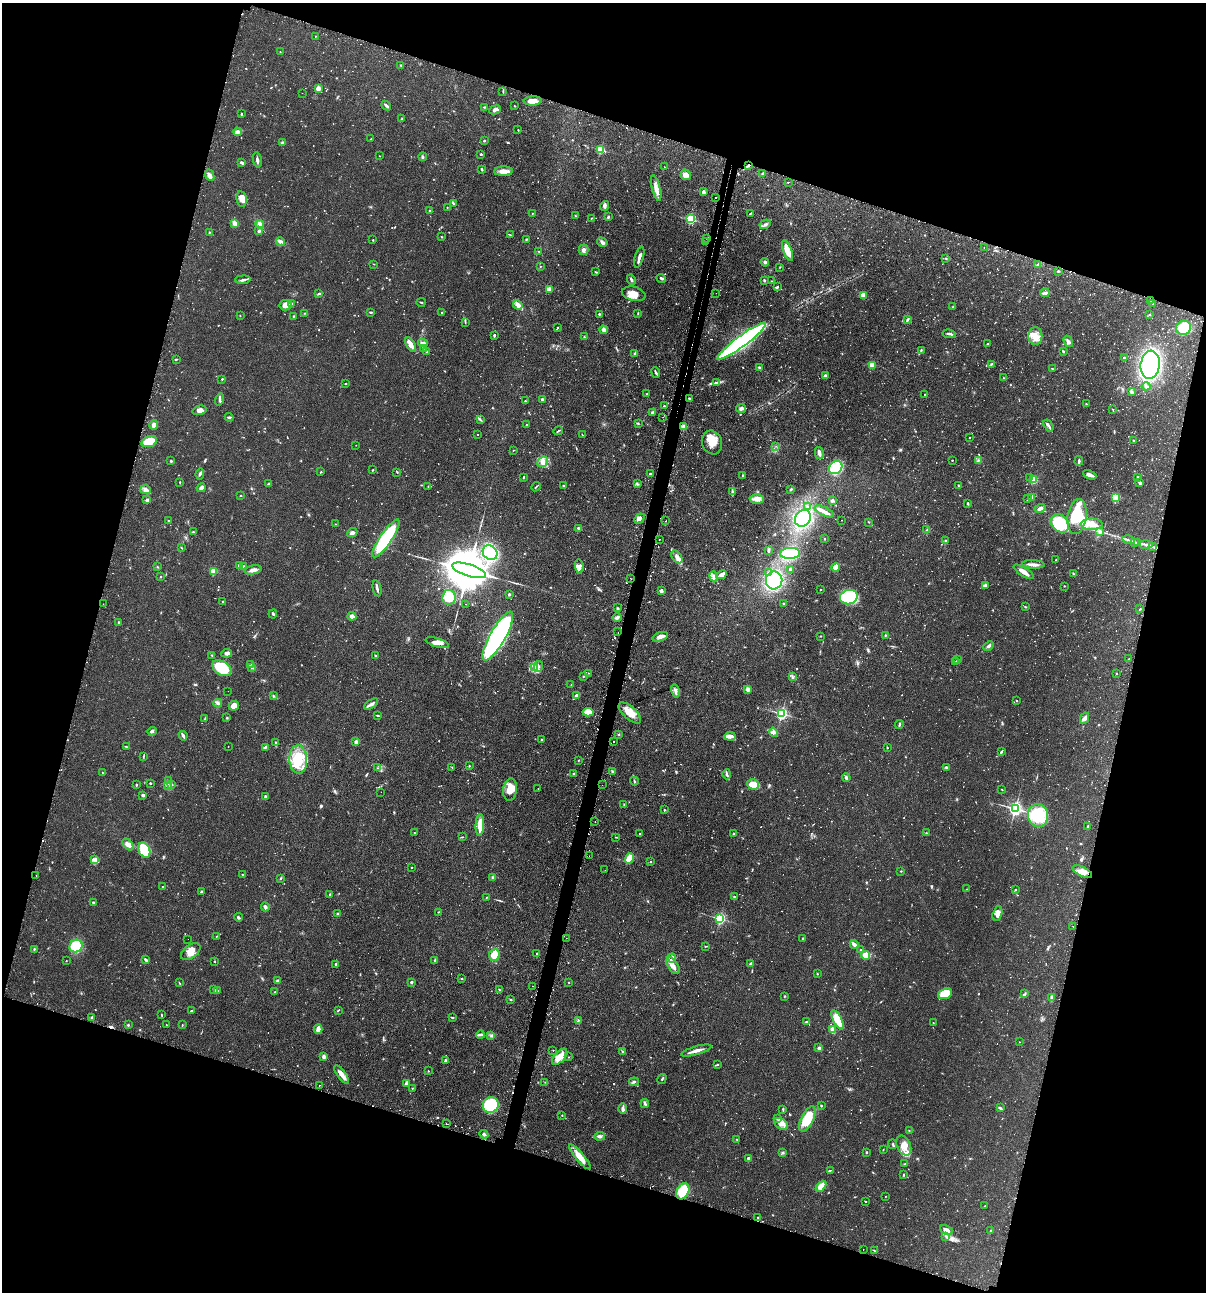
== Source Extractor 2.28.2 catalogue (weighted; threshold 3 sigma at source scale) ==
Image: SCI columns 154-4969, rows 35-5192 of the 5247 x 5227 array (HDU 1 of 3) = the unmasked area's bounding box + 8 px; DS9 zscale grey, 4 x 4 block average (1 PNG px = mean of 4 x 4 image px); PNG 1208 x 1294 px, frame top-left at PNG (2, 3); each listed source drawn as its Kron ellipse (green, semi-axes under 4 px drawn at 4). Shown black and unused: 34% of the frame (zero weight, under 2 of 3 exposures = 4% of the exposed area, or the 3 px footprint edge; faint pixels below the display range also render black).
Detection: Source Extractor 2.28.2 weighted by HDU 2 'WHT'. Background 0.0889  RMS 0.0054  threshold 0.0242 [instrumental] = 3 sigma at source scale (4.5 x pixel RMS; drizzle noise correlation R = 1.50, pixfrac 1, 0.05/0.05 arcsec/px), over >= 5 px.
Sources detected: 1412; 49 too faint to see at this stretch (4 x 4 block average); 1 inside a brighter object's white glare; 70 cosmic-ray / hot-pixel residue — neither listed nor drawn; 14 coinciding with a brighter row at this scale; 48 inside a brighter listed object's ellipse — not listed separately; of the other 1230, all 500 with FLUX_AUTO >= 1.53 (the completeness limit of this list) listed and drawn (730 fainter detections not listed), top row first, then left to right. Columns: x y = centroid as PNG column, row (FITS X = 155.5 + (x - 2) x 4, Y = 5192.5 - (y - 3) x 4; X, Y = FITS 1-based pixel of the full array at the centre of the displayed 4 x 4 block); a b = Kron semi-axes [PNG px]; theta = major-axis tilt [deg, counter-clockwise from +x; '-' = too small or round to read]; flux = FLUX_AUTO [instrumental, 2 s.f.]
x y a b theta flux
315 36 2 2 - 2.4
280 52 2 2 - 1.6
401 65 2 2 - 1.7
318 88 4 4 - 14
503 91 3 2 - 2.7
302 93 2 2 - 1.9
533 101 9 4 4 31
386 105 5 2 - 9.3
515 106 2 2 - 1.9
484 107 3 2 - 2.4
495 110 6 4 25 8.8
241 114 2 2 - 3.5
402 119 4 2 - 3.5
518 130 2 2 - 2
238 132 4 3 - 9.5
371 139 3 2 - 1.9
484 141 2 2 - 8.5
282 143 4 3 - 4.5
600 149 2 2 - 220
481 154 2 2 - 5.4
379 156 2 2 - 2.2
423 157 4 2 - 4.3
257 160 7 3 -78 8.6
242 162 4 2 - 6.4
749 165 3 2 - 4.2
664 167 2 2 - 1.7
482 169 4 2 - 4
503 171 9 4 2 22
763 173 2 2 - 18
210 175 6 3 -66 9.5
686 175 5 5 - 24
788 182 2 2 - 1.8
656 188 13 4 -76 22
703 192 4 3 - 5.7
715 198 2 2 - 2.7
241 199 8 5 -80 23
454 204 4 2 - 3.5
604 206 5 3 - 6.6
447 207 2 2 - 3.4
430 211 2 2 - 3.2
532 213 2 2 - 1.7
750 214 3 2 - 2.2
575 216 3 2 - 1.7
608 217 3 2 - 4.1
591 218 2 2 - 1.8
691 219 2 2 - 330
234 223 4 3 - 19
260 224 4 3 - 18
765 224 6 3 27 8
259 231 3 2 - 5
209 232 2 2 - 2.3
510 235 2 2 - 1.6
441 237 2 2 - 2.4
706 238 2 2 - 9.6
526 239 3 2 - 2.6
373 240 2 2 - 2
280 241 4 2 - 15
706 241 2 2 - 3.6
602 242 5 3 - 7.8
984 248 2 2 - 2.1
583 250 5 5 - 12
787 250 11 3 -70 63
539 251 3 2 - 2
639 257 11 2 74 17
946 258 2 2 - 2.3
765 262 4 3 - 7
374 264 2 2 - 1.5
1037 265 3 2 - 2.5
540 266 2 2 - 1.6
780 267 2 2 - 1.6
1058 271 3 2 - 4.5
596 272 2 2 - 1.7
661 278 5 3 - 4.8
243 280 8 2 4 6.7
631 280 5 2 - 6.8
764 280 2 2 - 5.6
772 281 3 2 - 1.6
777 286 2 2 - 4.1
549 289 3 3 - 19
716 293 2 2 - 1.6
1045 293 5 3 - 9.3
319 294 4 2 - 4.8
634 294 12 7 -14 32
863 295 4 3 - 26
1151 301 3 3 - 7.5
421 302 5 2 - 2.4
1153 303 2 2 - 1.9
292 304 2 2 - 6
285 305 6 5 - 24
518 305 5 3 - 18
953 307 2 2 - 1.9
371 312 3 2 - 3.2
442 312 2 2 - 2.8
305 313 3 2 - 1.9
638 313 3 2 - 2.4
599 314 3 2 - 2.9
1149 314 2 2 - 2.2
240 316 2 2 - 1.8
293 316 2 2 - 2.7
907 319 3 2 - 4.8
465 322 3 2 - 2.4
557 328 3 2 - 2.1
1184 328 7 7 - 85
604 330 4 3 - 10
949 334 7 2 -10 8.7
494 335 2 2 - 5.4
1035 336 9 7 88 30
584 337 2 2 - 1.5
742 341 30 5 37 980
1068 341 6 4 -56 11
423 343 5 3 - 14
987 344 2 2 - 2
411 345 8 3 -60 24
423 348 3 2 - 2.3
921 350 4 2 - 4
1063 351 3 2 - 3.1
426 352 3 2 - 1.6
635 354 2 2 - 28
1124 358 2 2 - 3.8
176 359 3 2 - 1.7
991 364 3 3 - 3.6
872 365 2 2 - 94
1150 365 14 9 83 560
759 367 3 3 - 4.2
1052 369 2 2 - 2.6
656 373 5 2 - 5.1
825 376 2 2 - 29
1003 378 2 2 - 1.8
222 379 2 2 - 2.4
345 383 2 2 - 2.6
717 383 4 3 - 5.4
1146 386 4 3 - 7.2
1132 392 3 2 - 11
647 394 3 2 - 3.6
925 394 2 2 - 3.6
689 398 2 2 - 3.9
542 399 2 2 - 17
219 400 6 2 74 5.6
525 401 2 2 - 3.3
1086 404 3 2 - 2.7
664 406 2 2 - 3.6
741 408 5 4 - 8.6
1113 409 3 2 - 1.9
199 410 7 4 15 15
653 412 3 3 - 6.7
229 417 4 2 - 5.8
663 417 2 2 - 1.6
480 420 4 2 - 3.7
638 423 3 2 - 2.3
154 425 5 4 - 15
526 425 2 2 - 2.4
1049 426 6 2 -57 6.9
684 427 3 3 - 24
558 431 5 2 - 2.9
477 434 2 2 - 2.1
582 435 3 2 - 1.6
970 438 2 2 - 2.5
1133 440 3 2 - 3.5
149 441 8 5 18 70
712 442 12 10 -70 46
356 445 2 2 - 1.7
776 446 2 2 - 1.6
513 450 2 2 - 1.8
819 453 6 2 -77 16
952 460 2 2 - 3.4
978 460 2 2 - 1.8
171 461 2 2 - 13
1079 461 5 2 - 5.2
543 462 6 5 - 16
836 467 7 6 - 170
373 470 2 2 - 2.1
321 472 3 2 - 1.9
397 472 3 2 - 2.3
200 474 6 3 84 5.4
650 474 2 2 - 5.8
743 475 2 2 - 3.3
1090 475 7 3 -23 17
523 477 3 2 - 3.4
1030 477 3 2 - 2.5
1137 477 3 2 - 3.4
1033 480 3 3 - 49
180 482 3 2 - 2.6
1140 483 3 2 - 8.6
269 484 3 2 - 2.5
637 484 3 2 - 3.6
428 486 2 2 - 1.6
563 486 2 2 - 2.5
959 486 3 2 - 2.2
536 487 5 2 - 2.7
201 488 5 3 - 12
791 489 2 2 - 4.6
145 490 5 4 - 14
733 492 3 2 - 3.1
240 496 2 2 - 2.3
1031 497 2 2 - 2.8
1116 497 3 3 - 120
757 499 7 5 -1 18
1028 499 4 2 - 2.7
147 500 3 2 - 5.9
832 500 2 2 - 25
968 503 3 2 - 3.1
808 507 2 2 - 1.9
1040 508 5 3 - 9.1
824 511 10 4 -25 16
1077 517 17 9 82 140
803 518 9 7 51 300
639 519 6 3 43 9.8
842 520 2 2 - 1.5
169 521 2 2 - 2.7
666 521 2 2 - 2.9
869 522 2 2 - 1.6
1060 523 10 8 -48 110
335 524 3 2 - 1.7
1092 524 11 5 0 45
578 528 3 2 - 5.1
927 530 3 2 - 2.3
193 532 4 2 - 2.6
1100 532 3 3 - 5.2
352 533 5 3 - 7.9
386 538 22 6 56 250
659 539 2 2 - 2.3
824 539 2 2 - 7.1
945 540 3 2 - 2.1
1128 540 6 2 -12 4.7
1135 542 3 2 - 2.2
1137 542 3 2 - 2.6
1146 544 7 2 -1 8.9
1152 547 2 2 - 6
181 548 3 2 - 2.7
769 550 3 2 - 2.6
490 553 8 7 - 310
790 553 10 5 3 190
677 557 7 4 -54 14
1056 560 2 2 - 2.1
1033 564 11 3 -2 16
239 565 2 2 - 23
579 566 7 4 -85 15
158 567 2 2 - 1.7
243 567 2 2 - 30
836 567 4 3 - 31
790 569 3 2 - 4.9
253 570 8 3 11 14
469 570 18 6 -18 26000
213 571 2 2 - 140
1024 572 11 3 -33 23
768 573 2 2 - 2.4
1073 574 3 2 - 2.9
722 575 5 4 - 13
160 576 2 2 - 1.9
714 576 5 3 - 12
630 578 2 2 - 1.8
774 580 9 8 - 290
985 585 4 2 - 4.8
1064 586 2 2 - 2.2
377 588 8 2 -78 10
820 589 2 2 - 1.8
661 591 4 3 - 8.7
509 594 2 2 - 6.3
449 597 7 6 - 67
849 597 9 7 15 200
223 602 3 2 - 1.7
103 604 2 2 - 3.4
465 604 2 2 - 1.9
784 604 3 2 - 3.6
1025 607 3 2 - 2.7
618 608 3 2 - 2.9
1140 609 2 2 - 2
273 614 4 3 - 4.7
352 616 4 3 - 13
617 617 4 4 - 7.2
119 623 2 2 - 2.7
618 632 2 2 - 2.4
885 635 3 2 - 2.2
498 636 28 7 60 910
820 636 2 2 - 1.7
660 637 8 4 20 19
437 643 12 4 -16 19
988 646 6 3 40 7.3
227 653 5 3 - 12
212 655 2 2 - 2.2
376 656 3 2 - 4.4
1129 659 2 2 - 1.6
958 660 3 2 - 2.4
955 662 4 2 - 1.6
250 664 3 2 - 2.1
534 667 4 2 - 3.9
538 667 5 3 - 7.6
222 668 10 7 -32 140
252 668 3 2 - 3.1
589 673 2 2 - 2.8
1116 673 2 2 - 1.8
583 677 2 2 - 1.6
792 677 3 2 - 4.4
571 685 2 2 - 2
748 689 4 3 - 10
228 691 2 2 - 1.9
675 691 7 2 -78 7.2
273 696 2 2 - 2.3
576 696 3 3 - 10
1017 701 2 2 - 1.8
218 703 4 3 - 6.3
371 704 8 2 33 12
234 706 5 4 - 21
588 712 5 4 - 45
630 713 14 6 -42 41
781 714 2 2 - 660
377 715 3 2 - 2.6
227 718 2 2 - 2.9
1085 718 6 4 63 15
205 719 3 2 - 3.1
899 724 4 2 - 4.5
152 731 5 3 - 6.8
774 732 5 3 - 7.3
619 734 2 2 - 2
183 736 5 2 - 9.8
730 736 5 4 - 12
541 740 2 2 - 3
356 742 2 2 - 37
613 742 2 2 - 1.6
276 743 3 2 - 2.4
228 746 2 2 - 1.6
126 747 3 2 - 2.9
265 747 3 2 - 4.7
887 748 2 2 - 2.3
1001 752 3 2 - 3.3
143 757 4 2 - 2.4
298 759 14 9 -87 110
578 761 2 2 - 1.8
469 766 2 2 - 2.6
452 767 2 2 - 1.9
946 767 3 2 - 3.4
377 768 2 2 - 1.6
613 772 4 2 - 3.4
103 773 3 2 - 2.3
573 774 2 2 - 12
727 774 5 2 - 5.3
846 777 4 2 - 7.1
168 781 3 2 - 2.5
634 781 4 2 - 5
150 783 2 2 - 8.6
753 784 6 5 - 58
136 785 2 2 - 3.5
171 785 3 2 - 4
602 785 2 2 - 2.6
167 786 3 2 - 4
538 789 2 2 - 1.5
510 790 11 7 82 38
1002 790 2 2 - 1.5
381 792 2 2 - 2.4
143 795 3 2 - 7.1
265 796 4 2 - 3.6
624 805 3 2 - 2.3
1015 809 2 2 - 1000
664 810 3 2 - 2.1
1038 815 11 10 - 140
595 821 2 2 - 2.7
480 825 11 4 88 46
1087 826 2 2 - 3.4
414 833 2 2 - 2.2
926 833 2 2 - 2
640 834 2 2 - 2.7
734 834 3 2 - 2.4
462 837 2 2 - 2.4
616 837 2 2 - 1.6
128 844 7 4 -48 17
144 850 8 5 -67 150
589 856 2 2 - 1.6
629 859 5 3 - 63
95 860 4 2 - 5.5
651 862 2 2 - 2.2
411 867 2 2 - 4.9
605 870 2 2 - 1.7
901 871 2 2 - 2.2
1082 872 10 5 -27 25
243 874 2 2 - 3.1
36 875 2 2 - 2.4
492 877 2 2 - 4.4
280 878 3 2 - 2.7
163 887 2 2 - 2.8
967 889 2 2 - 2.1
1015 890 3 2 - 2.3
201 892 2 2 - 6.7
330 894 2 2 - 11
487 897 3 2 - 1.8
734 897 3 2 - 4.5
93 902 3 2 - 3.3
265 907 4 3 - 8.2
438 912 2 2 - 2.2
338 914 4 2 - 4.2
997 914 8 4 74 21
238 917 4 2 - 5.6
720 919 2 2 - 530
1073 926 2 2 - 1.6
216 936 2 2 - 1.6
566 938 2 2 - 1.9
803 938 3 2 - 2.4
188 939 2 2 - 2.9
854 944 4 3 - 14
76 946 7 6 - 150
706 946 3 2 - 2.2
34 949 2 2 - 2.9
861 950 2 2 - 1.9
191 952 11 6 37 32
537 953 2 2 - 5.3
494 955 6 5 - 50
866 955 4 4 - 37
672 958 4 3 - 8.1
146 960 4 2 - 6
435 960 3 2 - 2.4
66 961 2 2 - 1.7
215 961 3 2 - 1.5
750 963 3 2 - 2.9
336 965 2 2 - 1.7
673 966 9 5 -56 24
817 974 2 2 - 2
462 979 3 2 - 2
277 981 2 2 - 29
411 982 2 2 - 7.4
569 982 2 2 - 1.8
179 983 2 2 - 1.8
533 986 2 2 - 1.6
214 989 3 2 - 2.8
499 989 2 2 - 1.8
217 990 2 2 - 2.5
275 992 3 2 - 4.5
945 994 7 5 22 84
1025 994 3 2 - 2.8
784 996 2 2 - 2.6
1051 998 2 2 - 3.1
510 1000 2 2 - 2.2
338 1010 3 2 - 2.8
191 1011 3 2 - 2.2
161 1015 3 2 - 1.8
92 1017 3 2 - 3.1
452 1017 4 2 - 2.8
578 1020 2 2 - 2.2
838 1020 10 4 -63 76
806 1022 3 2 - 2.2
933 1023 2 2 - 2
128 1025 2 2 - 3
166 1025 2 2 - 3
182 1025 3 2 - 1.7
318 1029 4 2 - 31
833 1030 3 2 - 4.3
480 1035 4 2 - 5.3
491 1036 2 2 - 1.8
1019 1042 2 2 - 1.7
819 1048 2 2 - 34
553 1050 2 2 - 2
696 1050 15 3 16 19
623 1052 3 3 - 4
324 1057 2 2 - 44
560 1057 10 5 47 35
568 1057 2 2 - 2.2
446 1061 2 2 - 28
717 1065 3 2 - 3.2
428 1071 2 2 - 3.3
341 1074 11 3 -54 25
662 1079 5 2 - 3.1
545 1082 2 2 - 1.7
634 1082 5 3 - 6
407 1083 3 2 - 15
319 1085 2 2 - 2
412 1088 2 2 - 2.7
645 1103 4 2 - 6.4
491 1105 8 7 - 190
821 1106 2 2 - 2.6
1000 1108 3 2 - 5.6
623 1109 5 2 - 14
783 1109 3 2 - 2.1
562 1115 2 2 - 2
777 1118 2 2 - 1.8
807 1119 13 6 63 110
446 1124 2 2 - 3.8
781 1124 7 5 -32 20
909 1130 2 2 - 2
484 1134 4 2 - 5
600 1136 5 3 - 7.4
737 1140 3 2 - 2.6
893 1144 5 2 - 3.2
904 1145 10 6 -64 35
883 1150 2 2 - 1.6
866 1152 2 2 - 2.8
783 1153 3 2 - 4.9
580 1157 16 4 -50 38
749 1158 3 2 - 8.3
905 1164 3 2 - 2.1
830 1170 3 2 - 2.3
904 1174 4 2 - 1.8
821 1186 6 4 47 30
683 1191 8 6 64 180
885 1196 2 2 - 2.2
865 1201 2 2 - 1.9
985 1206 2 2 - 2.1
758 1217 2 2 - 3
946 1230 7 3 -25 19
990 1231 2 2 - 2.6
946 1236 4 2 - 3.1
863 1249 2 2 - 2.5
875 1251 4 2 - 2
Overlapping masked pixels (flux is a lower limit): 1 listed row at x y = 749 165
Diffuse or blended objects may show on this block-average render without a row.